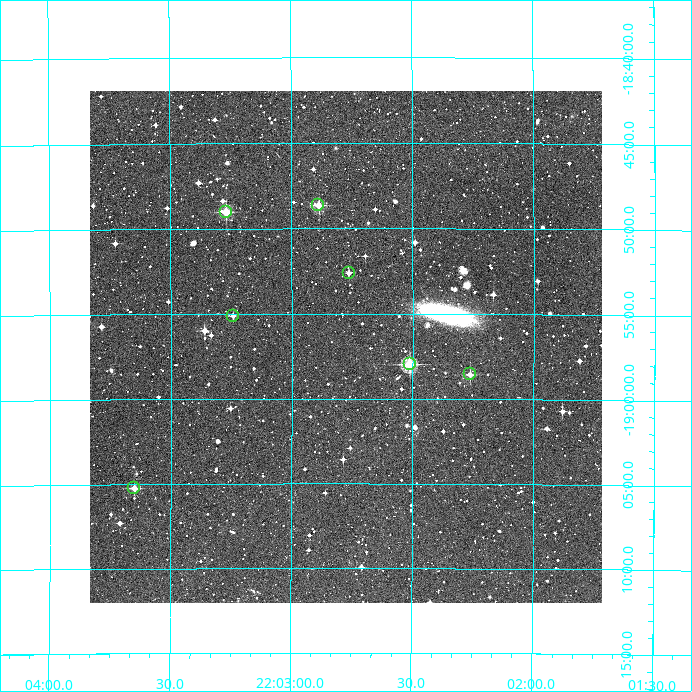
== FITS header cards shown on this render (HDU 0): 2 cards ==
NAXIS1  =                  512
NAXIS2  =                  512

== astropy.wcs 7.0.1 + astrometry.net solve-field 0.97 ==
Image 512 x 512 px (HDU 0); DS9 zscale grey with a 90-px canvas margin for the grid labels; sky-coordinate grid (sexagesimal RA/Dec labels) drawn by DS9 from the SOLVED WCS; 7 Tycho-2 reference stars matched to detected sources circled (green)
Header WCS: RA---TAN/DEC--TAN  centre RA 22:02:47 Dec -18:57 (330.69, -18.95 deg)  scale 3.52 arcsec/px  FOV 30.0' x 30.0'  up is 0 deg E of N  parity normal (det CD < 0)
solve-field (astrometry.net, Tycho-2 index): VERIFIED the header's WCS against the Tycho-2 star catalogue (verified at 2 index scales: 7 matches each, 0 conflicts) and refined it, rather than solving blind
Solved WCS: RA---TAN-SIP/DEC--TAN-SIP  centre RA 22:02:47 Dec -18:57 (330.69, -18.95 deg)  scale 3.52 arcsec/px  FOV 30.0' x 30.1'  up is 0 deg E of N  parity normal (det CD < 0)
The solver's refit moves the header's centre by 2.2 arcsec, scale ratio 1.001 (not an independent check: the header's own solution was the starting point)
Tycho-2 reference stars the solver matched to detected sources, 7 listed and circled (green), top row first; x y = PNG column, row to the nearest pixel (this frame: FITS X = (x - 90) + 1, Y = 512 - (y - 91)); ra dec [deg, ICRS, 3 dp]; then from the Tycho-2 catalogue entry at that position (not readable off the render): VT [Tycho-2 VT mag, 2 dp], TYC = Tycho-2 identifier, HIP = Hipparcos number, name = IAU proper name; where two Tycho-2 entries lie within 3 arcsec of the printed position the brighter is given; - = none
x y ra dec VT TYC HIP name
318 205 330.722 -18.811 10.80 6380-1576-1 - -
226 212 330.817 -18.817 10.88 6380-1234-1 - -
349 273 330.691 -18.877 11.86 6380-738-1 - -
233 316 330.811 -18.918 12.17 6380-566-1 - -
410 364 330.628 -18.966 10.19 6379-1651-1 - -
470 374 330.566 -18.976 11.56 6379-1763-1 - -
134 488 330.912 -19.087 11.43 6380-1220-1 - -